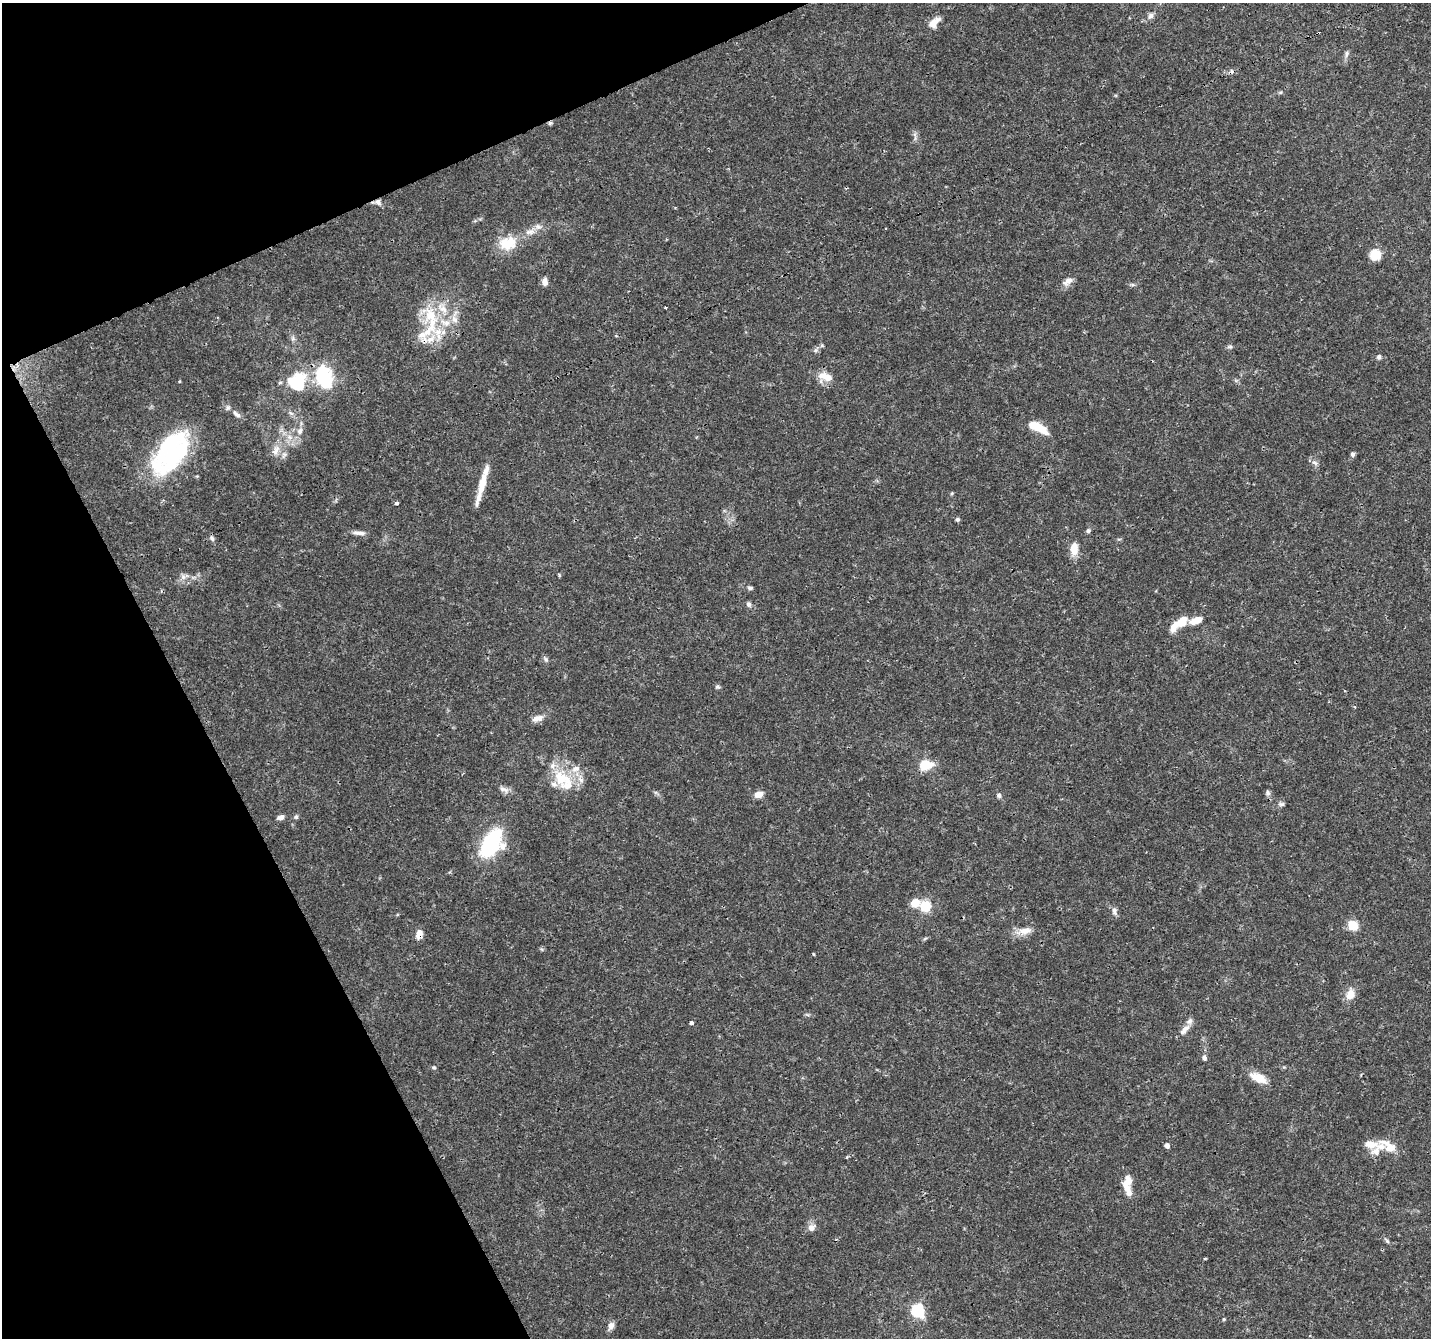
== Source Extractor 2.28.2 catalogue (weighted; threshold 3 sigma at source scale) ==
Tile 5 of 4 x 4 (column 1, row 2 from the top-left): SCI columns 6-1434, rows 2772-4107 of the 5728 x 5603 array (HDU 1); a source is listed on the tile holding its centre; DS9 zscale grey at full resolution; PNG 1433 x 1340 px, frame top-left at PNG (2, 3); no overlay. Shown black and unused: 21% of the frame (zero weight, under 3 of 4 exposures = <1% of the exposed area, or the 3 px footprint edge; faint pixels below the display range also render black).
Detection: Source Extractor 2.28.2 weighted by HDU 2 'WHT'; one run over the whole footprint, this tile lists its part. Background 0.0255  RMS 0.0019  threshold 0.00867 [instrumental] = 3 sigma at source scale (4.5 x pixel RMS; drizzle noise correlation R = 1.50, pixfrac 1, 0.0396/0.0396 arcsec/px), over >= 5 px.
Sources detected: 107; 3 inside a brighter object's white glare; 2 cosmic-ray / hot-pixel residue — not listed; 19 inside a brighter listed object's ellipse — not listed separately; the other 83 listed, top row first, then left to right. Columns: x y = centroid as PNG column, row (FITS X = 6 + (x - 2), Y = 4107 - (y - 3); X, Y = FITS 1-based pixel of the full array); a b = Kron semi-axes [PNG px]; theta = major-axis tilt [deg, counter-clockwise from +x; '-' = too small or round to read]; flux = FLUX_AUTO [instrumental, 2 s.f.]
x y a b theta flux
1151 16 10 7 48 0.78
934 23 17 9 42 1.9
1346 54 9 6 62 0.6
1280 92 6 4 -17 0.25
550 123 5 5 - 0.31
915 135 13 3 -85 0.54
378 202 8 7 - 0.84
530 232 15 6 6 1.3
507 243 25 18 11 4.9
1376 255 11 11 - 3.1
1069 280 14 9 54 1.2
545 282 10 7 -88 0.89
1133 285 6 4 -18 0.31
665 307 3 3 - 0.57
431 316 28 23 -72 8.4
454 319 12 7 -57 1.2
293 338 7 6 - 0.5
822 345 5 5 - 0.29
1230 347 7 6 - 0.41
816 350 6 6 - 0.44
1379 357 7 6 - 0.45
825 376 20 11 -22 2.5
323 378 29 20 86 11
297 382 27 24 67 8.5
236 414 14 6 -40 0.85
1041 428 22 9 -35 2.9
300 431 10 8 72 1.1
289 437 10 6 -27 1.2
276 450 16 9 64 1.8
168 453 53 29 58 27
1353 454 6 5 - 0.51
284 455 11 6 57 0.73
1315 463 9 6 -31 0.69
482 485 40 6 76 4.1
952 493 5 3 - 0.21
396 503 4 4 - 0.5
958 519 5 5 - 0.4
1088 531 7 5 75 0.38
358 533 18 5 -4 1.1
212 538 8 5 -63 0.47
1074 549 15 9 86 2.4
559 575 5 3 - 0.19
183 577 8 6 -70 0.76
750 588 7 5 -8 0.39
748 604 7 5 -64 0.55
1196 620 13 6 21 2.7
1182 621 15 10 45 2.9
546 660 6 5 - 0.39
718 687 6 6 - 0.35
538 718 15 7 15 1.4
925 765 14 10 6 4.2
562 778 31 21 -33 7.7
504 789 16 6 -23 0.95
1268 792 9 5 -73 0.48
758 794 11 7 17 1.4
999 795 7 6 - 0.46
1282 804 8 6 1 0.46
281 817 9 6 18 0.75
296 817 6 6 - 0.35
491 844 26 15 60 21
915 903 10 9 - 2.3
925 906 6 6 - 15
1114 911 11 7 -77 0.8
1353 925 11 9 -44 3.1
1024 931 25 9 11 2.1
419 934 11 7 76 1.5
813 954 3 3 - 0.18
1350 994 13 10 72 2.2
691 1023 4 4 - 0.4
1184 1030 19 7 47 1.4
1204 1058 7 6 - 0.51
434 1067 6 4 -21 0.28
1258 1078 21 10 -25 3
1167 1146 4 4 - 0.82
1389 1146 25 11 -32 3
1376 1151 12 10 38 1.5
1127 1183 20 10 78 2.8
811 1228 10 8 49 1.1
1387 1241 10 4 -49 0.39
1205 1259 4 3 - 0.21
917 1310 7 6 - 21
1224 1319 4 4 - 0.2
611 1326 10 7 68 1
Overlapping masked pixels (flux is a lower limit): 3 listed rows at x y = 550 123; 378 202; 419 934